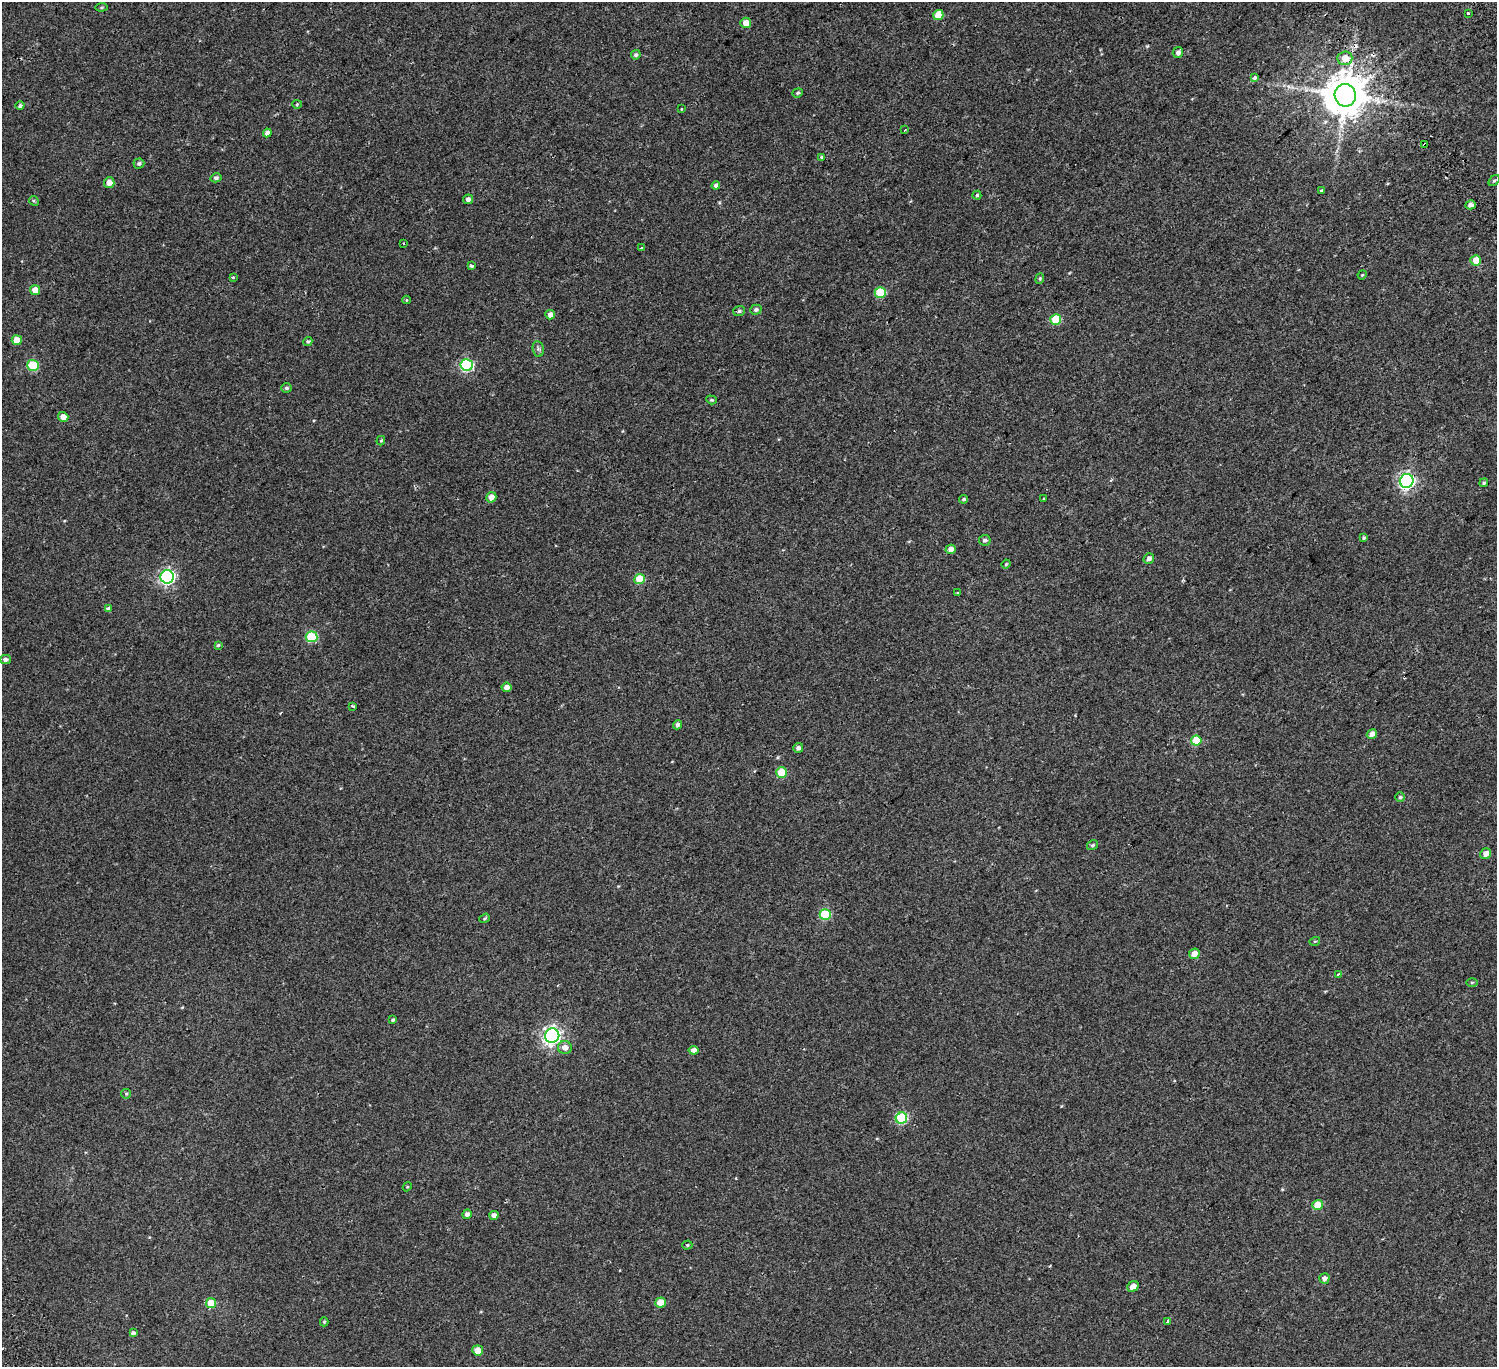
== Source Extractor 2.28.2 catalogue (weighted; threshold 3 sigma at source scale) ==
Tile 10 of 4 x 4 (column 2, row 3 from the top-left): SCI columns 1674-3168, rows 1808-3172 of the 6334 x 6281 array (HDU 1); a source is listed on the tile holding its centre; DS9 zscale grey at full resolution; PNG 1499 x 1369 px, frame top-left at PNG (2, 2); each listed source drawn as its Kron ellipse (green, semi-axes under 4 px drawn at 4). Shown black and unused: <1% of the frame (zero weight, under 2 of 3 exposures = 11% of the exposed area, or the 3 px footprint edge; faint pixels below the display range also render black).
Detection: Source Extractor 2.28.2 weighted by HDU 2 'WHT'; one run over the whole footprint, this tile lists its part. Background 0.00445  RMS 0.004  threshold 0.018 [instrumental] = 3 sigma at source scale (4.5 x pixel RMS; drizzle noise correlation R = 1.50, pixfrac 1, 0.0396/0.0396 arcsec/px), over >= 5 px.
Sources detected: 107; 1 inside a brighter object's white glare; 3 cosmic-ray / hot-pixel residue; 1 long thin detection or spike segment (spike, bleed or trail) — neither listed nor drawn; the other 102 listed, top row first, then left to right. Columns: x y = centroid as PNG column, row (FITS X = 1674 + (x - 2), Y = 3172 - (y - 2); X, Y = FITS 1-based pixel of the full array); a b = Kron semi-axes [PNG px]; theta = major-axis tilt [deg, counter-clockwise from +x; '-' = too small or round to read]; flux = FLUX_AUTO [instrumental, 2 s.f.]
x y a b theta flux
102 7 6 4 7 0.45
1469 13 3 3 - 2.4
938 15 5 5 - 5.2
746 23 5 5 - 3.3
1178 53 5 5 - 1.4
636 55 5 4 - 0.85
1345 58 7 7 - 4.8
1255 77 3 3 - 2.1
798 93 5 4 - 0.55
1345 95 11 10 - 1200
297 104 4 4 - 0.39
20 106 4 4 - 0.92
681 109 3 3 - 0.8
905 130 3 2 - 0.51
267 133 4 4 - 1.4
1425 144 3 3 - 0.54
822 157 4 3 - 2.8
139 163 5 5 - 0.8
216 178 5 4 - 0.88
1494 180 6 4 46 0.58
109 183 5 5 - 2.7
716 186 4 4 - 1.3
1321 190 4 4 - 0.46
977 195 4 4 - 0.5
468 199 5 5 - 1.4
34 201 5 4 - 0.41
1471 205 5 4 - 1.4
403 243 3 2 - 0.23
641 248 4 3 - 13
1476 260 5 5 - 4.1
471 265 3 3 - 2.9
1362 275 5 3 - 0.35
233 277 4 3 - 0.47
1040 279 5 4 - 0.44
35 290 5 5 - 3.6
880 292 5 5 - 14
406 300 4 3 - 0.33
756 310 6 5 - 0.88
739 311 6 5 - 0.66
550 315 5 4 - 2.1
1056 319 5 5 - 14
17 340 5 5 - 5
308 341 5 4 - 0.52
538 349 8 5 -83 0.82
33 365 5 5 - 17
467 365 6 6 - 45
286 388 5 4 - 0.65
711 400 5 4 - 0.42
63 417 5 5 - 2.5
381 441 5 4 - 0.42
1407 481 7 6 - 92
1484 483 4 4 - 0.52
491 497 5 5 - 2.6
1044 498 3 2 - 0.42
964 499 4 3 - 0.55
1364 538 4 4 - 0.6
985 540 6 5 - 0.88
951 549 5 4 - 2.2
1149 558 5 5 - 1.3
1006 564 4 3 - 0.38
167 577 6 6 - 82
640 579 5 5 - 9.5
957 593 4 3 - 0.31
108 609 4 3 - 2.6
312 637 6 5 - 22
218 645 4 4 - 0.48
5 659 5 4 - 1.2
507 687 5 4 - 1.9
353 706 4 3 - 0.66
677 725 4 4 - 1.1
1372 734 5 4 - 2.1
1196 741 5 5 - 10
798 748 5 5 - 1.2
781 772 5 5 - 9
1400 797 5 4 - 0.55
1093 845 5 4 - 0.61
1486 854 6 5 - 2.6
825 914 5 5 - 19
485 918 5 3 - 0.46
1315 941 5 3 - 0.36
1194 954 5 5 - 2.5
1338 974 3 2 - 0.47
1472 982 5 3 - 0.38
393 1020 4 3 - 0.55
552 1036 7 7 - 130
565 1048 7 6 - 2
694 1050 5 4 - 1.7
126 1094 5 5 - 0.5
901 1118 6 5 - 24
407 1187 5 3 - 0.34
1318 1205 5 5 - 6.3
467 1214 5 4 - 1.3
494 1215 5 4 - 1.4
687 1245 5 4 - 0.5
1324 1278 5 5 - 1.6
1133 1287 6 5 - 2.4
211 1303 5 5 - 7
661 1303 5 5 - 5.4
1168 1321 4 3 - 3.5
324 1322 4 4 - 0.48
133 1333 4 4 - 1
478 1350 5 5 - 3.5
Overlapping masked pixels (flux is a lower limit): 2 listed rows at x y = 1345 95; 1425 144